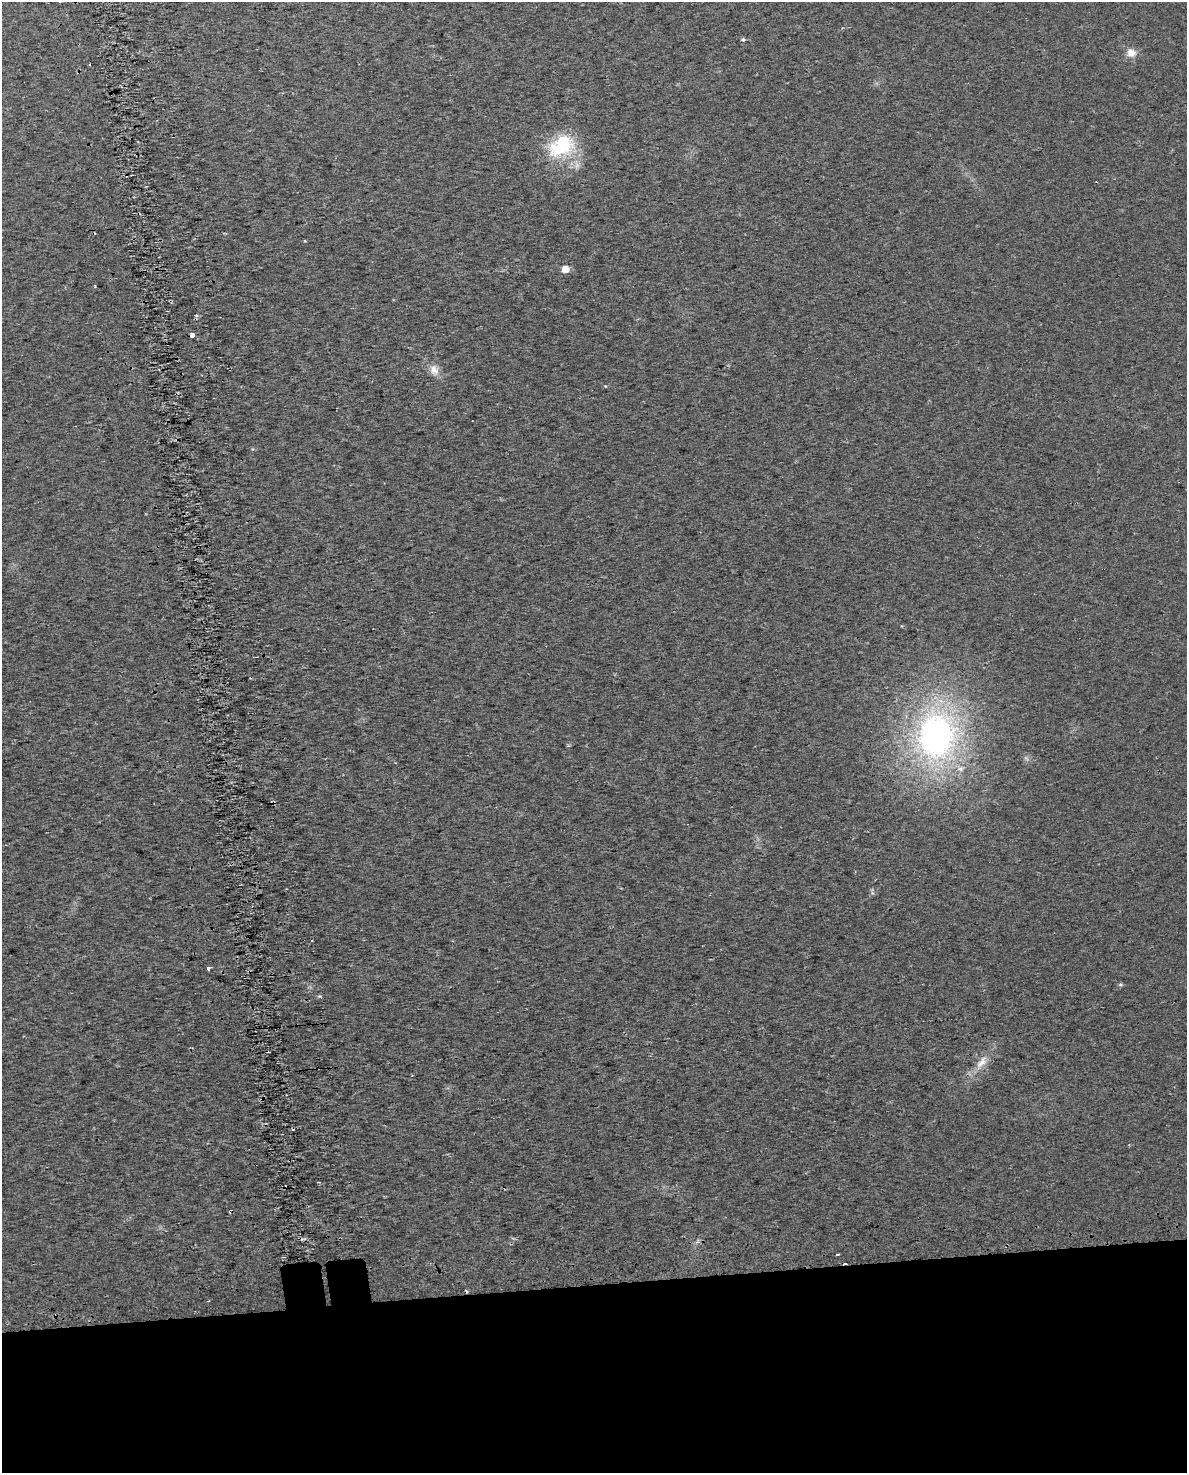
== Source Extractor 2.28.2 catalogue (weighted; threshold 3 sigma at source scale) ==
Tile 11 of 4 x 3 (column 3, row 3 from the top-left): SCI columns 2419-3603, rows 112-1582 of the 4835 x 4593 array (HDU 1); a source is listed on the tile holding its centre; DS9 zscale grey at full resolution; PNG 1189 x 1475 px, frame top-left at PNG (2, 2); no overlay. Shown black and unused: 13% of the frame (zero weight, under 2 of 3 exposures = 4% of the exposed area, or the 3 px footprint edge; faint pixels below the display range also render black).
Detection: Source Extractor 2.28.2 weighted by HDU 2 'WHT'; one run over the whole footprint, this tile lists its part. Background 0.0222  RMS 0.01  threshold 0.0457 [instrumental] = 3 sigma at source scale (4.5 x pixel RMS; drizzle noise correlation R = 1.50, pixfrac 1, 0.0396/0.0396 arcsec/px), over >= 5 px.
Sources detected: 19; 1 too faint to see at this stretch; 3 cosmic-ray / hot-pixel residue — not listed; the other 15 listed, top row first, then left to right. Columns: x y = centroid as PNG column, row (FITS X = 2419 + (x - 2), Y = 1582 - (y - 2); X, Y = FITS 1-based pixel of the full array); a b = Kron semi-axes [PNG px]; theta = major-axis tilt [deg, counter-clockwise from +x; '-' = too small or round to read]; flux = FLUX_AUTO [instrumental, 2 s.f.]
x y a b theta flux
743 39 6 5 - 1.9
1131 53 12 11 - 8.9
90 64 3 3 - 2.9
561 146 35 25 30 64
565 269 5 5 - 13
192 335 3 3 - 210
434 370 16 11 -72 9.5
605 386 4 3 - 0.78
936 736 50 40 84 320
208 968 4 3 - 27
1120 984 5 5 - 1.7
982 1062 23 9 55 14
292 1129 3 2 - 1.3
837 1254 3 2 - 1.7
845 1263 4 2 - 8.9
Overlapping masked pixels (flux is a lower limit): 1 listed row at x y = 845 1263
Unlisted compact peaks at least as high as the median listed source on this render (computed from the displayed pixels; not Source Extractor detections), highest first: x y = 320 996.